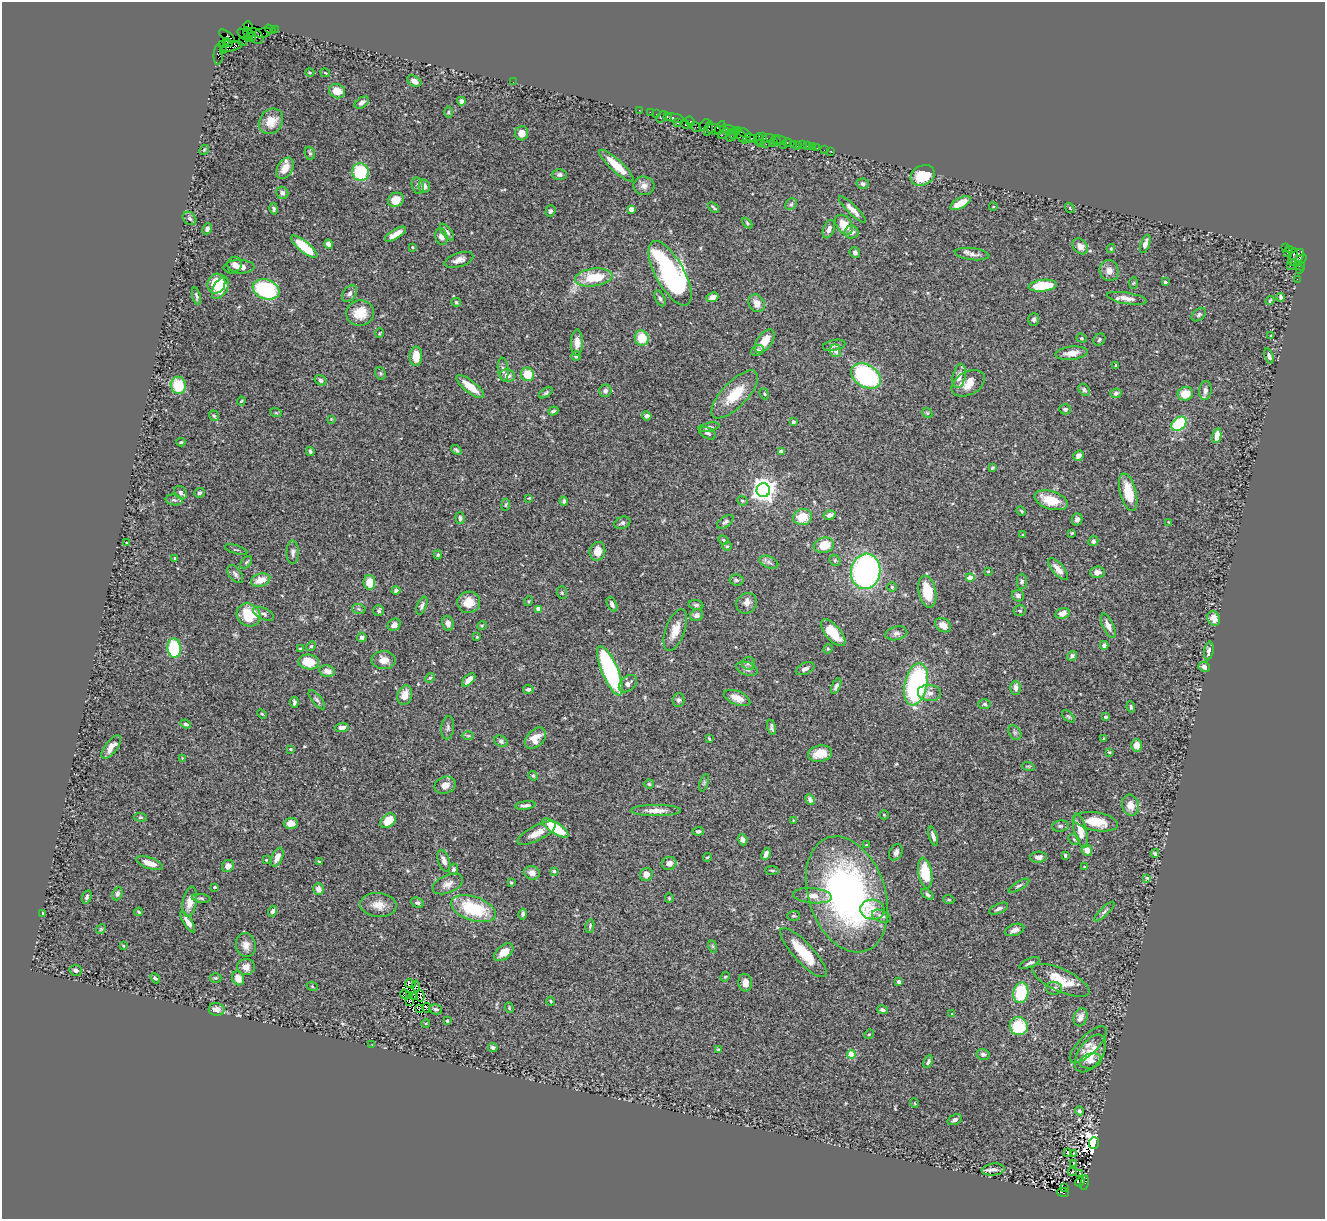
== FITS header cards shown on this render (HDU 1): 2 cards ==
NAXIS1  =                 1323
NAXIS2  =                 1217

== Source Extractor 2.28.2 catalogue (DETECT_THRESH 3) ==
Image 1323 x 1217 px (HDU 1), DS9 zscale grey, 1 PNG px = 1 image px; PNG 1327 x 1221 px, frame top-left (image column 1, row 1217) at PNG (2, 2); each listed source drawn as its Kron ellipse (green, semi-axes under 4 px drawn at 4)
Background 0.656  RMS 0.032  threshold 0.0964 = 3 sigma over >= 5 px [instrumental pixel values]
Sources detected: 452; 2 with non-positive FLUX_AUTO (blend fragments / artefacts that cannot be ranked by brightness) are neither listed nor drawn; the other 450 listed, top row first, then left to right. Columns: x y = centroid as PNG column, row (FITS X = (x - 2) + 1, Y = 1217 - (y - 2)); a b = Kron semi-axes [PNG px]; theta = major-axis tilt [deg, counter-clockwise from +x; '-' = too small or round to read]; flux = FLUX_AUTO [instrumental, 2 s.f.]
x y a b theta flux
248 26 5 3 - 65
270 29 6 4 -34 53
275 30 3 2 - 4.8
248 33 6 3 -59 540
263 33 9 4 11 25
244 35 8 4 -42 21
227 36 9 3 -36 150
256 36 9 6 -46 290
251 37 5 3 - 310
227 42 5 4 - 700
243 42 4 2 - 19
222 45 3 3 - 54
231 47 12 4 15 460
224 51 4 3 - 470
218 54 10 4 87 94
310 73 4 3 - 2.2
325 73 5 3 - 2.1
414 81 7 5 -30 12
513 82 2 2 - 5.9
337 91 8 7 - 28
461 101 4 4 - 6.1
362 103 8 5 34 7.6
639 110 2 2 - 11
448 112 5 3 - 2.6
650 112 3 2 - 4.4
656 114 3 2 - 30
667 116 3 2 - 41
662 117 7 2 56 99
675 118 9 3 -11 110
271 121 14 11 52 36
690 121 5 4 - 26
677 123 3 2 - 30
686 124 4 3 - 100
705 125 6 3 50 68
696 127 6 3 -39 46
708 128 7 4 74 100
720 128 7 4 62 55
714 129 7 5 -13 210
728 129 7 3 -9 170
737 131 3 2 - 50
522 133 7 6 - 16
744 133 7 3 -27 93
724 134 6 3 34 48
734 134 5 3 - 94
730 135 6 4 -88 220
741 136 9 3 -57 120
763 137 3 2 - 45
749 138 6 2 9 6.7
753 138 2 2 - 32
768 138 6 3 11 53
758 139 6 3 72 68
776 140 5 2 - 61
780 140 7 3 -15 87
773 142 3 2 - 54
760 143 3 2 - 56
787 143 4 3 - 87
766 144 2 2 - 27
783 145 2 2 - 240
793 145 4 3 - 18
802 145 3 2 - 60
797 146 2 2 - 9.2
807 146 3 2 - 13
812 147 2 2 - 10
817 148 2 2 - 6.2
204 150 5 4 - 2.8
824 150 2 2 - 8.3
831 151 2 2 - 5.3
310 153 6 5 - 3.3
616 165 22 6 -43 49
285 168 12 7 60 28
360 172 9 8 - 99
559 175 7 5 1 5.7
923 175 12 9 25 73
863 184 6 5 - 5.6
418 186 8 6 -72 5.8
424 186 7 5 85 12
644 186 10 9 - 14
282 193 6 5 - 8.4
396 200 8 7 - 25
960 203 11 5 29 38
791 204 6 5 - 4.3
713 207 6 2 -41 2.9
993 207 4 3 - 1.5
1070 208 5 3 - 1.9
274 209 6 4 -78 4.3
631 209 4 4 - 28
852 210 18 5 -44 17
550 211 6 5 - 4.6
190 218 7 6 - 6.2
747 223 6 4 -46 3
844 225 11 7 -54 38
207 229 6 4 66 6.6
829 229 9 5 69 8.4
447 232 10 4 -52 5.8
851 232 7 6 - 10
395 234 12 4 31 17
441 236 8 6 -76 12
329 244 5 4 - 11
1145 244 9 4 70 11
1080 246 9 6 -50 15
304 247 16 5 -39 71
412 247 3 3 - 2.2
1111 248 4 3 - 2.9
1285 248 3 2 - 32
1289 250 3 2 - 25
855 253 5 5 - 6.4
1287 253 2 2 - 6.6
972 254 17 6 -7 12
1294 254 6 3 69 120
1296 257 10 6 50 780
459 260 15 7 18 13
1301 260 6 3 41 96
235 264 7 7 - 10
1290 266 2 2 - 19
1300 266 6 4 -28 93
239 267 15 7 1 18
1299 270 3 2 - 30
1109 271 10 9 - 15
670 273 36 14 -61 570
594 277 19 9 7 72
1297 279 3 2 - 2.2
1165 282 4 3 - 4.7
1133 283 6 4 86 2.5
216 284 10 8 67 49
1043 286 14 5 6 77
220 288 12 7 60 45
266 289 14 9 -20 180
349 294 9 6 53 7.2
196 296 9 4 -76 4.8
712 297 6 4 23 16
1281 297 4 3 - 5.2
660 298 8 4 -64 5.6
1127 298 20 5 -9 16
1270 301 4 3 - 3.2
456 302 5 4 - 3.2
757 303 9 7 -56 19
360 313 14 12 22 41
1199 315 8 5 41 4.4
1034 319 6 5 - 5.2
380 333 5 3 - 1.7
1271 336 4 3 - 1.8
642 338 7 7 - 47
1082 338 5 4 - 3
1099 340 6 5 - 4
765 341 13 7 54 29
577 343 13 6 89 16
834 345 11 5 11 7.2
757 350 7 5 28 5.8
836 351 6 5 - 10
1072 353 16 6 6 21
416 356 9 6 87 38
576 356 4 4 - 4
1269 356 8 4 -71 6
1116 365 4 2 - 1.6
503 369 11 5 -84 7.1
380 373 6 5 - 3.3
527 374 7 6 - 41
507 376 8 6 -6 13
866 376 16 11 -31 380
959 376 12 6 78 18
321 380 6 4 -34 7.2
968 383 18 11 28 29
178 385 9 7 -72 69
470 387 17 6 -38 37
1084 390 7 5 -51 6.6
605 391 6 6 - 6.4
1205 391 9 6 84 10
546 393 8 4 33 3.5
1116 393 5 4 - 6.7
735 394 31 12 46 59
764 394 6 4 -68 2.7
1185 394 8 6 16 31
241 401 4 3 - 2.2
1065 409 6 5 - 5.6
553 411 5 3 - 3.5
276 413 6 3 -19 2.7
927 413 5 4 - 2.6
214 416 6 4 -57 3.7
647 416 5 4 - 6
331 419 3 3 - 1.5
793 422 3 3 - 7.9
1179 424 8 6 42 130
709 427 11 4 12 5.6
708 433 9 5 -29 6.4
1217 436 7 4 77 27
181 442 4 3 - 2.6
456 450 6 3 -38 3.8
310 451 4 3 - 3.9
781 451 4 4 - 19
1078 456 5 4 - 14
992 468 4 3 - 2.8
763 490 7 6 - 1900
1128 492 19 8 -75 55
181 493 7 5 -56 7.5
199 493 5 4 - 4.2
529 498 4 4 - 2
174 500 8 5 -9 5.9
1051 500 17 9 -17 47
564 501 4 4 - 5.2
742 501 5 4 - 3.6
506 505 6 3 82 2.4
1021 511 5 3 - 2.4
830 515 6 4 15 10
803 517 9 8 - 41
460 518 6 4 -84 4.9
1077 519 6 5 - 7.8
725 522 9 5 36 4.9
622 523 8 6 21 5.7
1169 523 4 2 - 1.9
1072 533 3 3 - 2.2
1023 535 4 4 - 1.8
724 540 5 3 - 2.9
1093 541 5 5 - 5.4
127 543 3 2 - 1.8
824 545 10 7 16 47
727 546 5 4 - 2.5
236 550 12 2 -17 2.3
597 551 9 7 73 25
293 552 11 6 -89 8.1
438 555 4 4 - 2.8
175 559 4 3 - 4
835 560 6 5 - 3.3
246 562 7 4 50 3.4
769 562 10 6 -23 6.7
1058 569 13 5 -49 16
866 571 18 14 82 480
988 571 3 3 - 2.6
1097 572 7 6 - 9.2
235 574 10 6 -53 7.6
970 577 4 4 - 23
261 580 10 6 18 25
736 580 7 5 -6 5.3
1022 581 7 5 -89 4.6
369 582 7 6 - 31
892 587 4 4 - 2.6
396 590 4 4 - 6.1
927 592 16 8 -78 59
562 593 6 5 - 3.2
1018 596 6 5 - 6.4
529 601 5 3 - 2.1
469 602 11 10 - 31
746 603 11 9 52 14
612 604 8 4 -65 7.4
696 605 7 5 -9 4.3
422 606 9 5 68 6.6
359 609 7 5 -12 4.1
538 609 4 4 - 33
379 611 5 5 - 4.2
1020 611 6 5 - 3.8
1062 613 7 5 14 18
263 614 11 5 -25 6.8
249 615 12 11 - 66
697 615 6 5 - 8.4
1214 618 7 6 - 19
448 623 7 5 -79 9.7
394 625 7 5 36 9.8
482 625 5 3 - 2.1
943 625 8 6 -32 15
1108 626 13 5 -65 15
675 630 22 9 70 26
833 633 16 7 -49 44
896 633 11 6 12 8.5
362 637 5 4 - 5.7
477 637 3 2 - 1.7
1104 645 4 4 - 6.1
311 646 5 4 - 3
174 648 10 6 -86 130
300 649 4 4 - 2.5
828 649 5 4 - 2.7
1209 651 9 4 79 8.1
1072 656 5 5 - 5.6
383 660 12 9 -2 19
309 662 10 7 -7 45
748 663 6 6 - 7.3
1204 667 6 4 -26 8
747 669 11 6 -18 8.6
805 669 10 5 25 7.6
327 671 8 5 -13 15
610 671 26 8 -67 320
430 678 5 4 - 2.4
469 680 8 4 46 17
628 684 10 7 40 10
916 684 21 11 77 320
836 686 8 4 67 8
1015 688 7 5 -90 11
528 689 5 4 - 5.5
929 693 12 8 -8 13
405 695 10 7 74 22
737 698 14 6 -22 19
317 700 11 4 -51 6.2
678 700 7 6 - 5.4
294 702 5 3 - 5.2
985 704 6 5 - 4.5
1131 707 6 3 -82 3.8
262 714 5 3 - 2.3
1068 716 8 4 -44 3.1
1106 717 3 3 - 5.2
186 724 5 4 - 4.3
342 727 7 4 6 9
772 727 7 4 -77 5.4
448 728 11 6 84 7.5
1015 733 8 6 -55 5.2
468 736 6 4 0 2.8
535 738 12 8 46 26
709 739 4 2 - 2.3
1104 739 4 3 - 2.5
501 741 7 5 -31 4.7
1136 745 6 5 - 18
111 747 14 6 52 17
290 749 4 3 - 1.8
1109 752 4 3 - 2
820 754 12 8 11 33
182 758 4 3 - 1.4
1028 766 6 4 -18 2.6
533 776 5 4 - 2.7
704 783 9 4 71 3.5
649 784 5 4 - 3.6
445 785 11 8 21 15
810 800 5 4 - 7.9
525 805 10 4 7 6.3
1130 805 10 8 -74 20
656 810 25 5 0 19
884 815 5 4 - 2.5
140 817 6 4 -5 2.8
793 820 3 2 - 1.5
388 821 9 6 39 33
1096 822 22 9 -9 44
291 823 7 5 2 15
1060 826 8 5 8 4.4
555 828 15 5 -33 99
698 831 6 4 5 4.5
1080 831 17 6 -76 29
537 833 21 7 26 21
933 836 10 4 -71 8.9
1074 839 6 5 - 3
743 840 6 4 -72 7.1
867 845 4 3 - 3.2
1087 850 6 5 - 19
896 852 8 6 62 9.6
1155 853 4 3 - 3.2
766 854 6 4 69 8.1
1065 855 3 3 - 2.9
277 857 10 5 68 15
707 857 4 3 - 2.1
1038 857 8 5 3 12
266 860 3 3 - 2
444 861 11 5 -72 10
319 862 4 2 - 2.2
150 863 14 5 -18 22
669 863 7 6 - 12
228 866 6 6 - 9.7
1085 867 3 3 - 1.8
453 869 5 4 - 4.9
772 870 7 3 -1 2.8
554 871 4 4 - 6.5
532 873 8 6 -20 12
925 873 15 7 -81 76
646 874 7 6 - 12
1147 878 4 4 - 2.3
511 883 4 3 - 2.5
448 884 16 9 23 15
1019 886 12 4 30 5.3
215 887 3 3 - 4
318 889 6 5 - 13
117 894 7 5 67 4.8
847 894 60 38 -71 680
927 894 7 4 -34 5
812 896 19 7 -5 19
87 897 7 4 71 4.6
201 898 9 4 -7 3.8
669 898 4 4 - 2.3
949 900 5 3 - 2.2
190 901 15 7 79 26
417 903 6 5 - 4.9
378 905 18 12 -4 26
473 909 23 12 -18 120
998 909 10 5 25 6.9
872 910 12 10 -6 24
273 911 5 4 - 5.3
139 912 4 3 - 2.2
1104 912 13 4 43 5.8
42 913 4 2 - 2.2
523 914 5 4 - 5.3
793 916 6 5 - 3.6
881 916 10 6 -21 8.5
188 922 12 4 -58 13
590 926 7 4 80 3.6
101 929 5 4 - 2.6
1015 930 10 5 19 9.9
246 945 12 9 -79 16
123 946 4 3 - 1.9
712 946 6 4 -71 3
504 952 11 6 39 20
803 953 32 10 -47 74
1030 963 11 4 24 6.5
246 967 8 8 - 15
76 970 6 5 - 6.6
725 977 5 4 - 2.3
155 978 6 4 -48 4
215 978 6 5 - 2.9
238 978 7 6 - 18
1061 980 31 11 -25 61
899 982 3 3 - 9.8
745 983 9 7 -87 16
410 984 5 4 - 1.2
312 986 5 3 - 2
416 986 5 3 - 11
1054 988 8 6 -2 8.4
1021 993 10 7 79 110
405 995 5 2 - 3.5
409 996 2 2 - 1.3
415 996 3 2 - 1.6
420 996 6 3 -78 2.4
410 1001 3 2 - 2.5
551 1001 5 3 - 3.1
420 1008 3 2 - 1.4
427 1008 5 2 - 3
509 1008 5 4 - 2.6
217 1009 8 6 -9 10
436 1009 6 5 - 4.8
882 1010 5 4 - 6.8
952 1014 3 3 - 3.1
1081 1017 9 6 69 15
447 1021 3 3 - 4.1
426 1023 4 3 - 1.7
1019 1026 9 9 - 100
869 1034 5 4 - 2.2
372 1045 3 2 - 2.5
1088 1045 24 9 45 18
493 1047 5 4 - 5.9
718 1049 4 3 - 2.3
851 1054 4 4 - 67
983 1054 6 5 - 6.7
1090 1054 21 12 55 41
1090 1061 11 7 14 10
928 1062 7 3 66 4.5
914 1103 5 3 - 1.6
1079 1111 4 4 - 4.3
955 1120 7 5 22 6.8
1094 1143 6 5 - 1100
1067 1152 3 3 - 36
1074 1153 4 2 - 1.2
1074 1163 4 2 - 1.4
993 1170 11 6 7 9.4
1073 1172 4 2 - 2.7
1079 1174 3 2 - 1.2
1080 1182 5 3 - 98
1085 1183 7 4 80 410
1064 1187 3 2 - 41
1063 1192 6 4 -10 580
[2 non-positive-flux detections neither listed nor drawn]